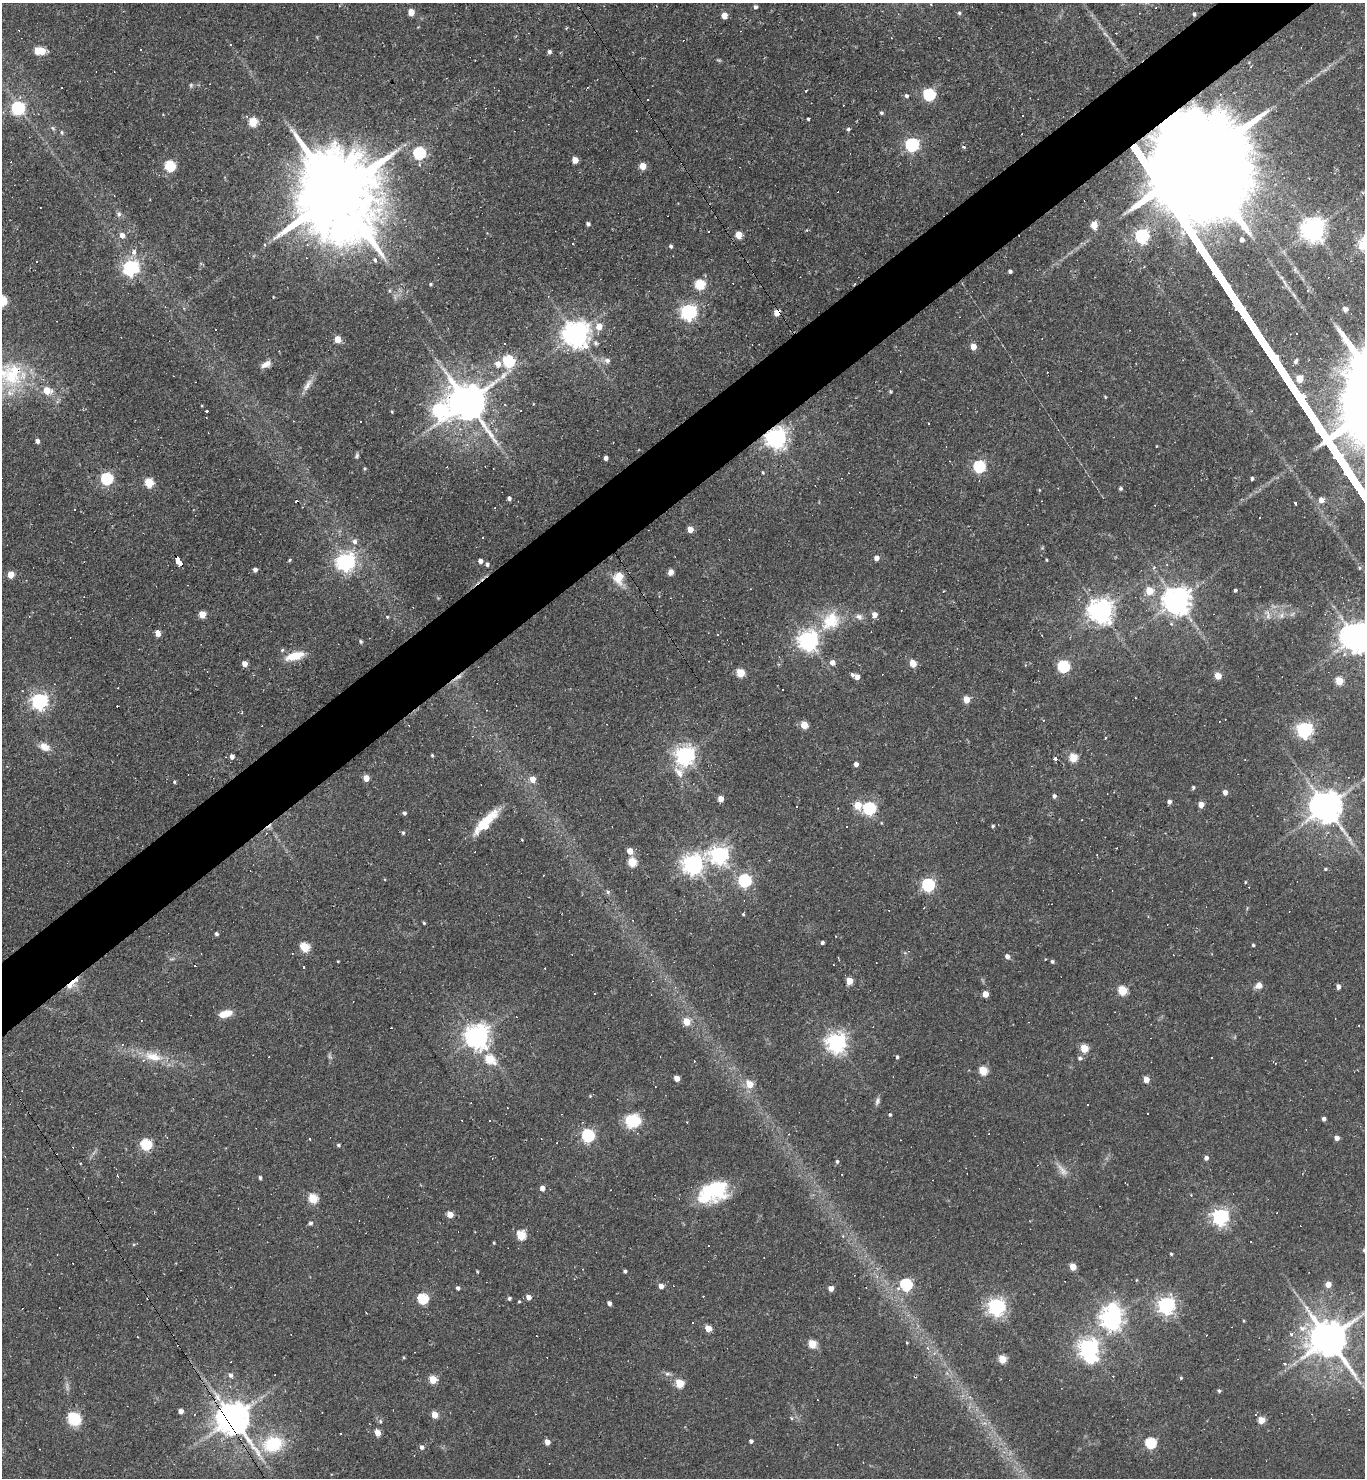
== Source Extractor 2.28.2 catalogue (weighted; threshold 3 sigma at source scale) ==
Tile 10 of 4 x 4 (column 2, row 3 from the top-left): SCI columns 1657-3019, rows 1477-2952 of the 5899 x 5904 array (HDU 1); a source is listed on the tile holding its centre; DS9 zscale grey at full resolution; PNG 1367 x 1480 px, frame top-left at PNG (2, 3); no overlay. Shown black and unused: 5% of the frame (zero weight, under 2 of 3 exposures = <1% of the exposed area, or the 3 px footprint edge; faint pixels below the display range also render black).
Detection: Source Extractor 2.28.2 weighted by HDU 2 'WHT'; one run over the whole footprint, this tile lists its part. Background 0.069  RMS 0.0057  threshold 0.0258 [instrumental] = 3 sigma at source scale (4.5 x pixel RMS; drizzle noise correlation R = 1.50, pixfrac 1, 0.05/0.05 arcsec/px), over >= 5 px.
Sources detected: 368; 1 too faint to see at this stretch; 2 inside a brighter object's white glare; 82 cosmic-ray / hot-pixel residue — not listed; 3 inside a brighter listed object's ellipse — not listed separately; the other 280 listed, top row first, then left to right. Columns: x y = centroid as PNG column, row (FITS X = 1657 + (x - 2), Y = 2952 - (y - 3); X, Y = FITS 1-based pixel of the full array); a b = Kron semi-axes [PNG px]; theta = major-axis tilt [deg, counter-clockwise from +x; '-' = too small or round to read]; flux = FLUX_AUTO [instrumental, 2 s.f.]
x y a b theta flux
755 7 4 4 - 1.4
411 12 5 4 - 8.4
959 13 5 4 - 1
1194 14 4 4 - 1.2
724 16 5 4 - 7
42 51 5 5 - 14
549 52 4 4 - 1.6
1251 67 4 4 - 0.61
191 85 7 5 78 0.97
62 88 3 2 - 0.45
806 91 3 3 - 0.94
929 94 6 5 - 76
906 96 5 4 - 1.4
648 100 3 3 - 5.1
18 108 6 6 - 100
881 113 4 4 - 1
163 115 4 3 - 0.41
247 116 4 4 - 0.71
808 119 3 3 - 1.5
253 122 5 5 - 25
53 128 6 5 - 1.1
848 129 5 4 - 0.94
61 132 6 5 - 1
912 145 6 6 - 120
419 153 6 6 - 79
1194 157 62 12 -57 29000
575 160 5 4 - 6.7
169 166 6 5 - 48
642 166 5 5 - 9.4
336 192 31 18 -59 13000
119 214 8 7 - 1.7
588 224 4 4 - 1.5
1094 225 5 4 - 12
807 230 4 3 - 0.65
1313 230 8 7 - 520
122 235 6 5 - 3.8
739 235 5 5 - 10
1142 236 6 6 - 120
1242 240 5 4 - 2.4
573 243 3 3 - 2
265 245 4 4 - 0.73
307 245 5 4 - 0.94
671 246 4 4 - 1.1
134 252 8 6 75 2.7
375 260 5 4 - 1.5
130 268 6 6 - 180
1010 271 4 3 - 1.5
430 284 4 4 - 0.72
700 284 5 5 - 40
273 297 3 2 - 0.39
1345 309 6 5 - 2
688 312 6 6 - 190
777 313 5 4 - 7.6
599 326 6 5 - 8.7
1297 333 3 3 - 13
576 334 8 8 - 720
338 339 5 5 - 8.1
504 344 3 3 - 1.6
973 347 5 4 - 7.4
607 360 8 7 - 2.4
509 361 6 5 - 64
1296 361 7 4 59 1.3
266 364 12 7 29 4.2
498 364 6 6 - 4.7
503 375 15 6 49 3.8
11 376 39 32 -47 43
1300 379 5 5 - 13
307 385 20 7 59 4.4
47 390 7 6 - 10
890 392 4 3 - 0.75
1105 397 4 3 - 0.53
467 402 12 10 -55 2000
505 405 3 2 - 0.79
439 410 9 8 - 110
207 411 3 3 - 0.85
392 412 4 3 - 0.58
776 438 7 7 - 420
37 441 4 4 - 3.3
1156 446 3 2 - 0.38
357 456 8 5 71 1.1
606 458 4 4 - 2.3
979 466 6 6 - 75
364 468 4 4 - 0.69
763 472 4 3 - 0.61
106 479 6 5 - 76
1252 479 3 3 - 1.3
149 482 5 5 - 25
1120 488 4 4 - 1.1
1039 490 4 3 - 0.44
509 498 4 4 - 1.8
1321 500 5 4 - 6
296 501 3 3 - 4
690 529 5 4 - 8.2
483 537 3 3 - 1.5
354 541 6 6 - 2.3
876 558 5 4 - 3.9
290 560 5 4 - 0.76
1046 560 3 2 - 0.53
480 561 4 4 - 2.7
179 562 9 4 -54 50
346 562 7 7 - 270
487 564 4 4 - 1.4
1154 567 4 3 - 1.2
255 570 4 4 - 2.1
670 572 7 5 64 2.6
10 575 5 4 - 10
619 577 7 6 - 18
1235 590 3 3 - 0.98
1149 591 5 5 - 15
1177 601 8 8 - 810
1101 611 8 7 - 580
202 614 5 5 - 12
874 615 5 5 - 4.8
1268 615 15 6 -77 2.7
1282 615 7 5 89 1.6
387 617 5 4 - 0.56
859 617 11 8 -25 2.7
831 621 29 22 53 22
158 634 5 4 - 8.6
1356 637 8 8 - 1100
808 640 7 7 - 370
361 641 5 4 - 0.76
295 656 18 8 15 13
832 663 6 5 - 3.4
913 663 5 5 - 13
245 664 4 4 - 6.3
1063 666 6 5 - 74
740 673 5 5 - 23
852 674 5 4 - 1.2
1218 676 5 4 - 9.4
857 677 5 4 - 3.8
1339 681 5 5 - 16
966 699 5 5 - 10
39 701 7 6 - 190
1043 720 3 3 - 1
804 725 5 4 - 15
1304 730 6 6 - 190
44 747 13 8 -23 6
432 755 4 4 - 0.64
685 755 8 7 - 310
232 756 5 4 - 2.4
1056 758 4 3 - 6.5
1073 758 5 5 - 22
856 764 4 4 - 2.8
366 778 5 4 - 7.7
533 779 6 5 - 5.5
174 782 4 3 - 0.73
1193 787 4 4 - 0.97
1225 792 4 4 - 3.9
1054 796 4 4 - 1.7
721 799 4 4 - 6.1
1169 802 4 4 - 2.1
858 805 6 6 - 11
1201 805 5 4 - 5.8
1326 807 10 9 - 1300
869 808 6 6 - 84
404 813 4 4 - 1.4
486 822 35 11 47 20
847 826 3 2 - 0.72
993 826 4 3 - 0.8
403 833 5 4 - 0.93
522 840 3 2 - 0.38
630 851 5 4 - 6.9
719 855 7 7 - 270
632 862 5 5 - 25
692 864 7 7 - 370
1325 869 5 4 - 0.81
745 880 6 6 - 95
1245 882 4 3 - 0.51
928 885 6 6 - 100
608 892 6 6 - 1.2
743 914 4 4 - 0.68
1148 916 4 4 - 0.56
424 923 4 3 - 0.66
216 934 4 3 - 1.3
822 943 4 3 - 1.4
1253 945 3 3 - 0.93
305 947 5 5 - 30
1007 956 5 5 - 2.6
338 961 3 2 - 0.45
1052 961 4 4 - 1.1
849 981 5 4 - 11
72 983 20 7 44 8.7
1259 985 8 7 - 3.6
1338 986 4 4 - 2.2
675 987 4 4 - 0.56
1122 990 5 5 - 27
985 994 5 4 - 7.2
225 1014 14 7 17 8
686 1022 5 5 - 13
477 1036 8 7 - 560
836 1042 7 7 - 340
123 1044 4 3 - 0.49
1084 1048 5 5 - 20
153 1056 29 12 -12 13
330 1056 7 4 -45 1.1
897 1057 4 3 - 0.99
1080 1058 5 5 - 1.6
489 1059 7 5 -37 24
1275 1063 4 3 - 0.44
983 1071 5 5 - 23
677 1078 4 4 - 5.9
1146 1079 4 4 - 7.4
750 1084 6 5 - 11
590 1096 4 4 - 0.48
877 1101 11 6 71 1.9
1088 1105 3 3 - 2
1147 1113 2 2 - 0.45
890 1115 5 4 - 0.82
1324 1119 4 3 - 1.9
489 1121 3 2 - 0.52
633 1121 17 14 0 18
588 1135 6 5 - 91
1337 1138 5 4 - 3
309 1139 3 3 - 3.4
146 1144 5 5 - 60
338 1145 4 4 - 0.98
1206 1158 5 4 - 2.1
837 1161 5 4 - 1.1
1062 1170 20 8 -51 4.5
260 1178 4 3 - 1.2
542 1188 4 4 - 4.2
713 1192 34 21 23 40
313 1198 5 5 - 31
450 1214 5 4 - 8.8
1220 1217 6 6 - 220
310 1223 4 4 - 1.6
521 1235 5 5 - 34
843 1236 5 4 - 0.61
494 1243 4 3 - 0.61
1364 1250 4 4 - 1.1
1171 1254 3 3 - 0.69
1073 1267 5 4 - 11
625 1271 4 3 - 1.2
477 1272 4 3 - 0.56
906 1284 6 5 - 74
1328 1284 5 5 - 6
661 1286 5 5 - 3.2
230 1287 4 3 - 0.42
458 1288 4 4 - 1.6
831 1288 4 4 - 4.8
899 1288 3 3 - 4.3
528 1297 5 4 - 3.5
422 1298 5 5 - 49
509 1298 4 4 - 1.2
519 1301 3 3 - 0.58
609 1303 4 4 - 2.2
1166 1305 6 6 - 240
996 1307 6 6 - 240
1111 1319 9 8 - 400
693 1322 3 2 - 0.4
708 1328 5 4 - 11
1302 1328 11 8 2 4.1
1291 1334 5 4 - 1.4
1328 1339 12 10 -53 1900
907 1343 4 3 - 0.47
812 1344 5 5 - 21
1089 1348 7 6 - 320
404 1357 4 3 - 0.56
1002 1359 5 5 - 16
667 1374 8 5 5 1.5
230 1375 7 5 -56 1.9
1181 1378 4 4 - 0.66
433 1380 5 5 - 17
679 1383 5 5 - 22
1219 1391 5 4 - 1
181 1411 4 4 - 3.4
194 1414 3 3 - 0.47
435 1415 5 4 - 10
1256 1415 3 3 - 5.2
232 1418 11 9 -56 1300
791 1418 5 4 - 0.84
74 1419 13 11 -50 21
1261 1420 5 5 - 9.8
377 1433 5 4 - 7.3
751 1441 4 4 - 1.4
547 1442 4 4 - 4.5
1150 1443 5 5 - 52
273 1444 23 19 11 29
422 1447 5 5 - 1.9
Overlapping masked pixels (flux is a lower limit): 7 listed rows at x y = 1194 157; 777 313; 11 376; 776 438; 179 562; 72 983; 232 1418
Isophote crosses this tile's border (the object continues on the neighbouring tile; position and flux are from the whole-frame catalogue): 2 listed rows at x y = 1356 637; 1364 1250